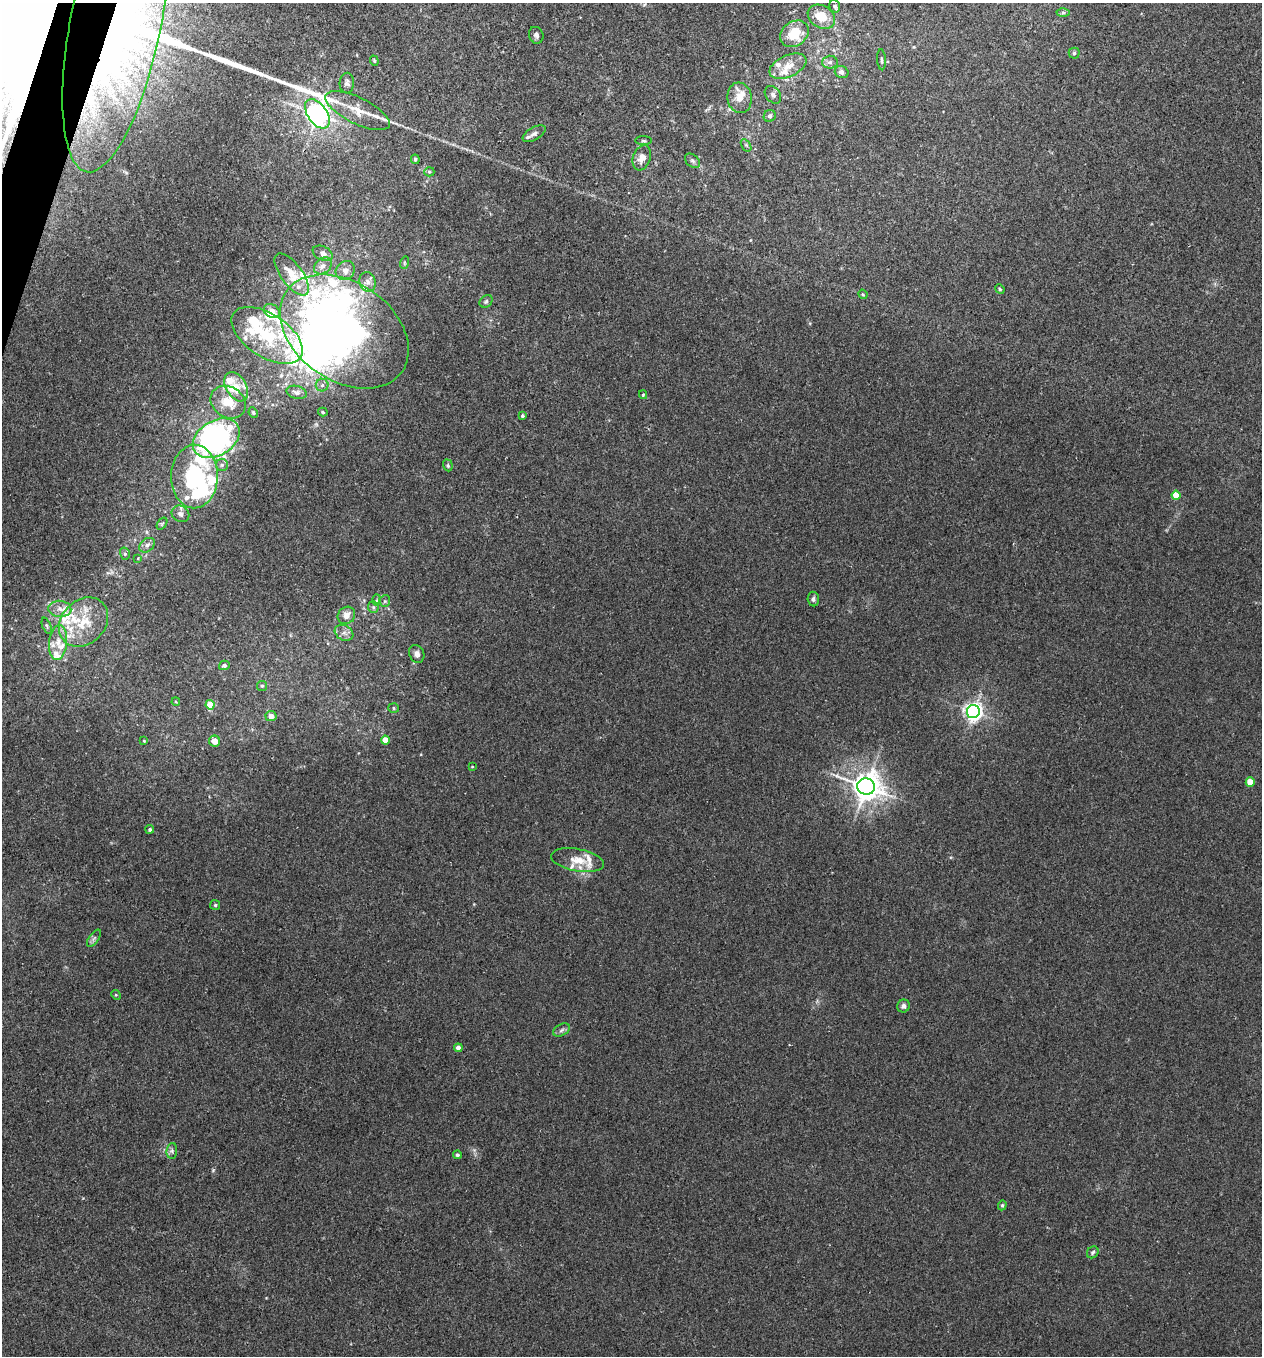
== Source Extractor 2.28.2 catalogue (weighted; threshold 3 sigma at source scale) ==
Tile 11 of 4 x 4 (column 3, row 3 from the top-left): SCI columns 2650-3909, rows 1355-2708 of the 5430 x 5416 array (HDU 1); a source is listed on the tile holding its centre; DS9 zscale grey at full resolution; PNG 1264 x 1358 px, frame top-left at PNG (2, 3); each listed source drawn as its Kron ellipse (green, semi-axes under 4 px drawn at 4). Shown black and unused: <1% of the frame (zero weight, under 2 of 3 exposures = <1% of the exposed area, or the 3 px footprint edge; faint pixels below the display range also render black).
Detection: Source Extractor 2.28.2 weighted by HDU 2 'WHT'; one run over the whole footprint, this tile lists its part. Background 0.034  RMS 0.0054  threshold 0.0242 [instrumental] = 3 sigma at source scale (4.5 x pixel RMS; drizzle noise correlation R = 1.50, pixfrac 1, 0.05/0.05 arcsec/px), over >= 5 px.
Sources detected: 132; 3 inside a brighter object's white glare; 2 long thin detections or spike segments (spike, bleed or trail) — neither listed nor drawn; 36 inside a brighter listed object's ellipse — not listed separately; the other 91 listed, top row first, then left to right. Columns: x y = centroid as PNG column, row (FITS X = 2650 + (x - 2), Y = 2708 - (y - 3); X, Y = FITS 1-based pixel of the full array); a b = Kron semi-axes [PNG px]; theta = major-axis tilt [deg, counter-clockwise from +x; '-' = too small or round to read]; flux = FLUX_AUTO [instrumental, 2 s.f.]
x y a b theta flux
835 6 6 5 - 1.1
1063 13 6 4 0 0.97
821 17 14 11 -33 10
116 21 154 45 79 320
794 34 15 12 37 16
536 35 8 7 - 1.7
1074 53 5 5 - 0.98
881 60 10 3 -87 0.95
374 61 5 4 - 0.63
830 62 8 6 3 1.7
788 66 20 10 24 7.7
842 72 7 6 - 2.1
347 83 10 7 87 1.9
773 95 9 7 -50 1.9
740 98 15 12 -83 6.1
357 111 35 13 -26 12
317 114 17 9 -55 450
770 116 6 5 - 1.8
534 134 13 6 29 1.9
643 141 8 4 -1 0.82
746 145 7 4 -57 0.89
642 158 13 8 70 4.9
415 159 5 4 - 0.95
692 161 9 6 -40 1.4
429 172 5 5 - 0.66
323 253 10 7 -26 2.7
404 263 6 4 73 0.7
323 266 10 7 40 2.9
345 270 10 9 - 3.4
292 274 25 11 -54 9.4
368 282 10 8 -72 3
1000 289 5 4 - 0.66
863 294 5 4 - 0.66
486 301 7 5 41 1.2
272 311 8 6 -33 2.4
344 331 70 49 -35 350
267 335 40 21 -33 32
322 385 6 6 - 1.5
236 387 16 10 -59 6.2
297 392 10 6 -14 1.9
643 395 4 4 - 0.69
228 402 19 15 -34 11
323 412 5 4 - 0.85
253 413 5 3 - 0.67
522 416 3 3 - 1.1
216 438 25 17 30 130
222 465 6 6 - 1.3
448 465 6 4 -71 0.79
194 477 32 23 89 50
1176 495 4 4 - 13
180 514 9 8 - 2.7
162 524 7 4 55 0.73
147 545 9 6 37 2.1
125 554 6 5 - 1
138 558 4 3 - 0.41
813 599 7 5 -84 1.2
377 600 6 4 88 0.67
385 601 6 5 - 0.99
373 607 6 5 - 1.1
60 609 11 8 -4 4
346 615 9 8 - 4.2
83 622 27 22 46 19
47 626 9 3 -69 0.78
344 633 10 7 -30 2.7
58 643 18 9 83 6.5
417 654 9 7 -65 2.4
224 665 5 4 - 1.3
262 686 5 5 - 0.9
176 702 4 3 - 0.51
210 705 5 4 - 10
393 708 5 5 - 0.85
973 711 6 6 - 250
271 716 5 5 - 3.4
385 740 4 4 - 8.4
144 741 3 3 - 0.4
214 741 5 5 - 5
472 767 3 2 - 0.43
1250 782 4 4 - 11
866 787 9 8 - 700
150 829 4 4 - 1
577 860 27 11 -11 8.6
215 905 5 5 - 0.74
94 938 10 5 54 1.5
116 995 5 4 - 0.61
903 1006 6 6 - 1.7
561 1030 9 5 28 1.6
458 1048 4 4 - 4.1
172 1151 8 5 84 1.5
457 1155 4 4 - 0.91
1002 1205 5 4 - 0.69
1093 1252 6 5 - 1
Overlapping masked pixels (flux is a lower limit): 1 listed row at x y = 116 21
Isophote crosses this tile's border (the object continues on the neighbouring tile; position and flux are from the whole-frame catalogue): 1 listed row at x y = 116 21
Unlisted compact peaks at least as high as the median listed source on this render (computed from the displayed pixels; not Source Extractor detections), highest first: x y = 213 1170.